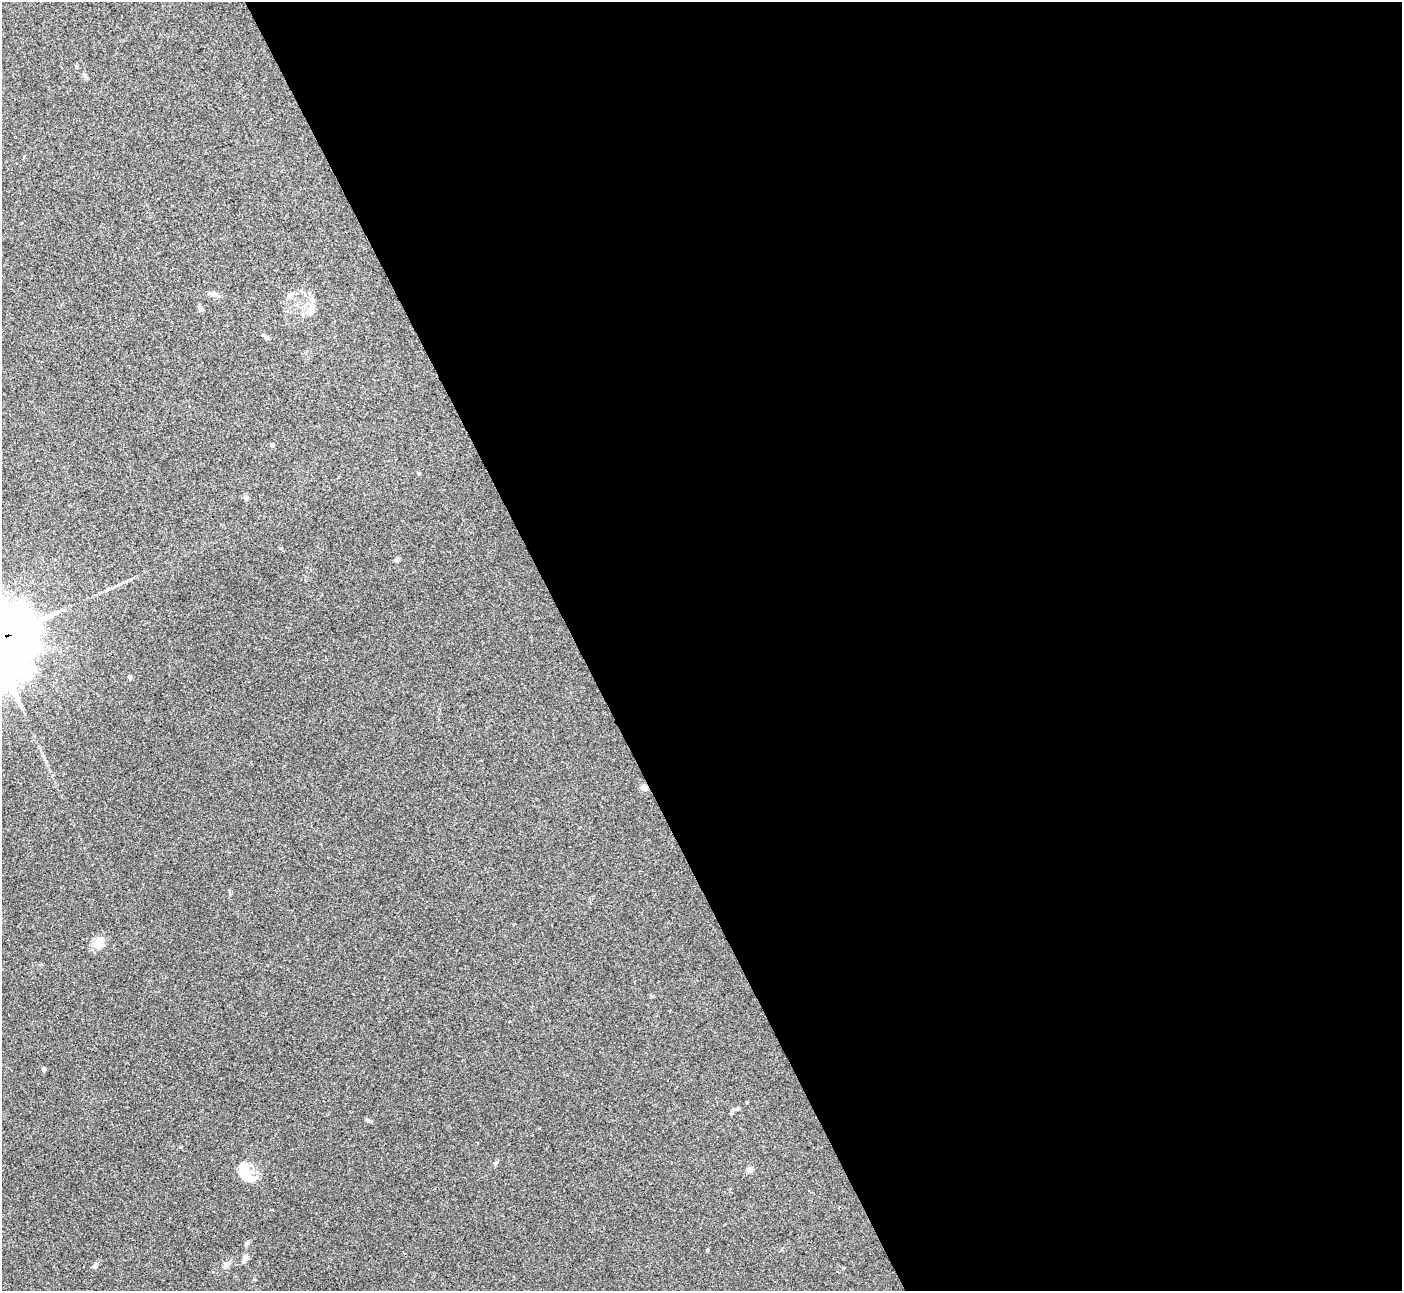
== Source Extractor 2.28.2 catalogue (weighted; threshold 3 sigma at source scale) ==
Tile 8 of 4 x 4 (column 4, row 2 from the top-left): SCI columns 4203-5602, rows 2729-4017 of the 5603 x 5591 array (HDU 1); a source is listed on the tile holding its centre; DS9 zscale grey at full resolution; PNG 1404 x 1293 px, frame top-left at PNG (2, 2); no overlay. Shown black and unused: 59% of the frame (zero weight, under 3 of 4 exposures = <1% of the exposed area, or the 3 px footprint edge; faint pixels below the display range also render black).
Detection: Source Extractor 2.28.2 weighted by HDU 2 'WHT'; one run over the whole footprint, this tile lists its part. Background 0.106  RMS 0.0063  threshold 0.0281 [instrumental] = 3 sigma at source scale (4.5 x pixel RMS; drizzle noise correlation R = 1.50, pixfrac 1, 0.05/0.05 arcsec/px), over >= 5 px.
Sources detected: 27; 1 inside a brighter object's white glare — not listed; the other 26 listed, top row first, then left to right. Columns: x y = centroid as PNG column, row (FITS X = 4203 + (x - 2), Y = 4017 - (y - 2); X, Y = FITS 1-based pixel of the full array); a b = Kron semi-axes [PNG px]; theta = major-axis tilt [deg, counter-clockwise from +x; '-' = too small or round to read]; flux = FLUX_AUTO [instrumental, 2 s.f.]
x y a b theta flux
85 76 8 5 -62 1.2
213 294 7 4 -19 1.4
291 295 8 7 - 2.2
312 300 8 6 -47 2.1
201 309 7 5 -54 1.8
311 309 10 8 16 3.7
266 337 6 5 - 1
272 445 4 4 - 2.1
418 473 4 4 - 0.95
246 497 4 4 - 3.8
397 559 6 4 48 1.5
130 677 4 4 - 2.7
644 788 10 6 -25 2.3
98 942 14 12 -82 6.1
44 1069 4 4 - 2.8
747 1102 3 3 - 0.51
737 1109 6 4 19 0.96
368 1120 7 5 -66 1.1
495 1163 7 5 50 1.2
244 1169 23 17 -87 11
750 1169 4 4 - 8
247 1243 6 5 - 1
707 1250 4 3 - 0.64
245 1257 12 6 82 2.2
225 1265 9 5 57 1.8
94 1266 9 4 36 1.2
Overlapping masked pixels (flux is a lower limit): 1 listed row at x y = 644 788